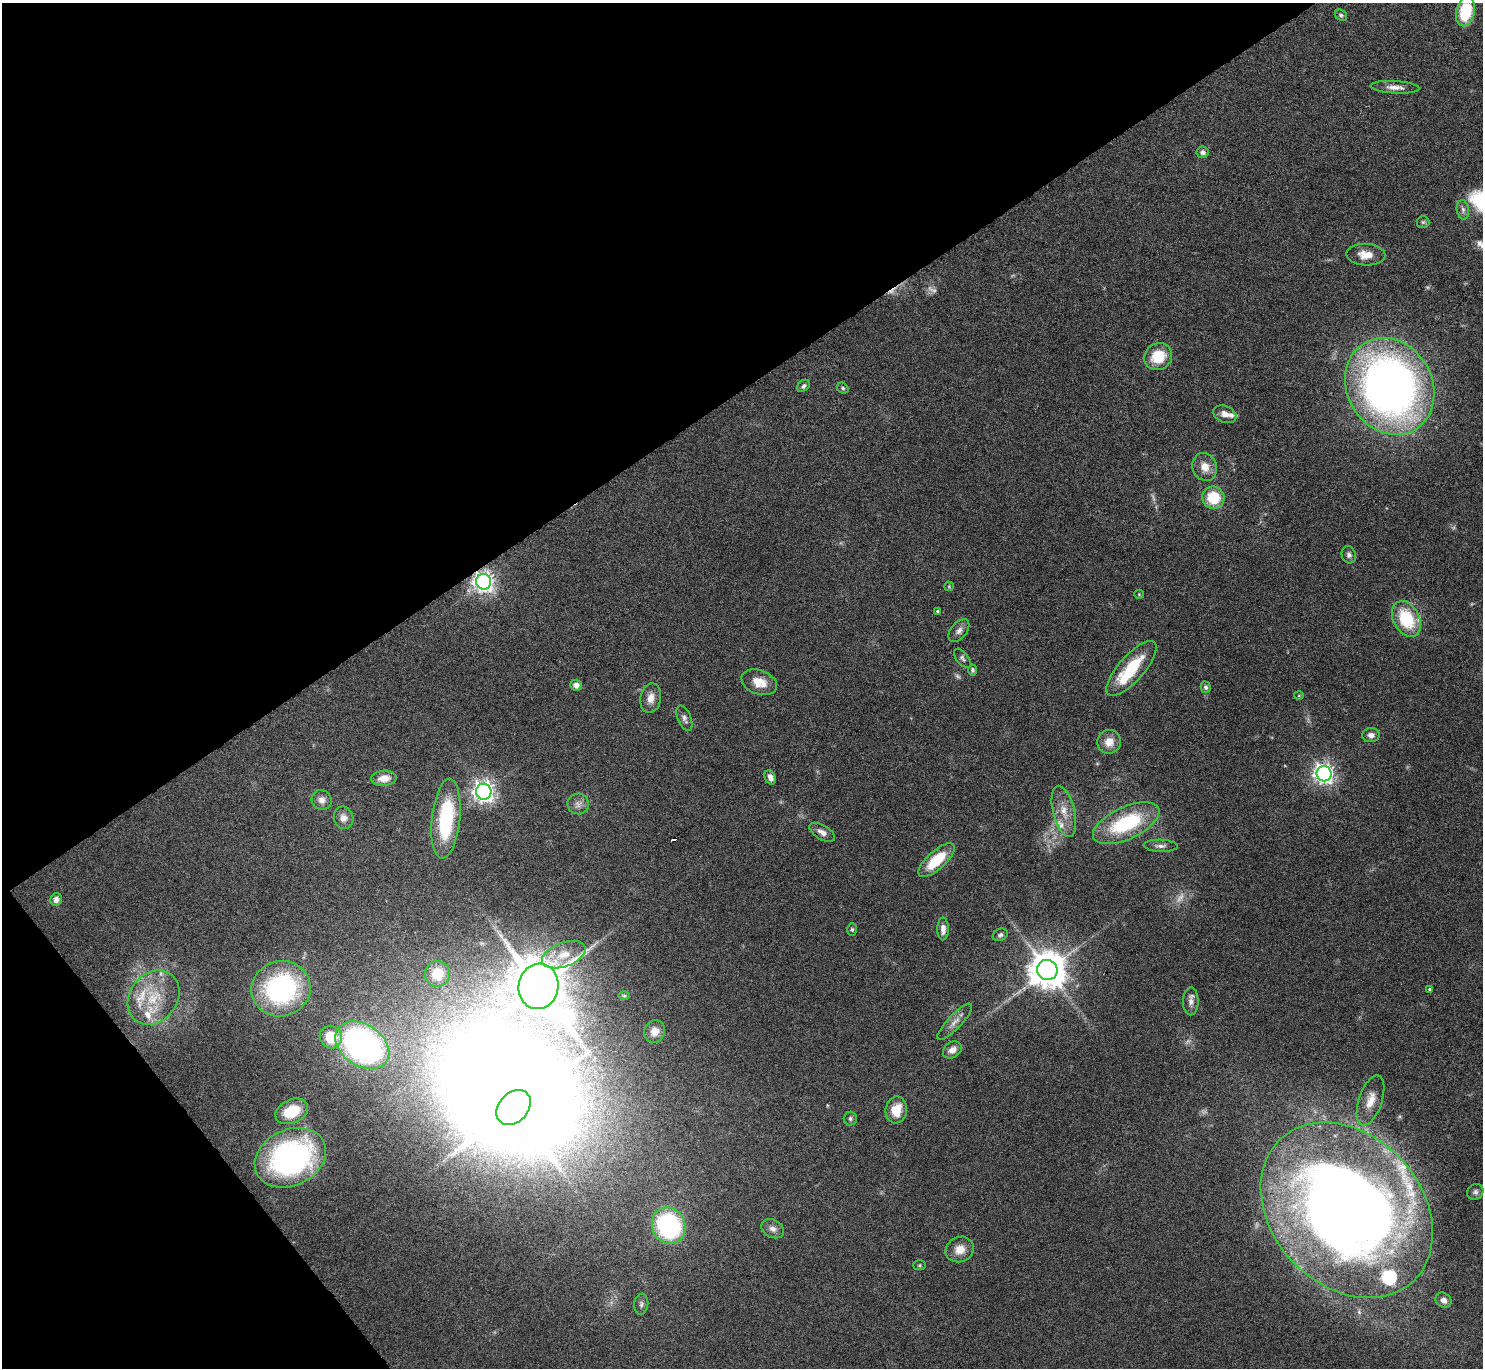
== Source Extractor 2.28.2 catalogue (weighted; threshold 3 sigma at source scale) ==
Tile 5 of 4 x 4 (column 1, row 2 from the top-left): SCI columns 12-1492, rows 2913-4278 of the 5947 x 5942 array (HDU 1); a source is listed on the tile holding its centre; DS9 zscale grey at full resolution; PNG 1485 x 1370 px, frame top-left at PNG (2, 3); each listed source drawn as its Kron ellipse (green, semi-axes under 4 px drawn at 4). Shown black and unused: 34% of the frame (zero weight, under 4 of 8 exposures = <1% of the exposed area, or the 3 px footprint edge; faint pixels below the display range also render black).
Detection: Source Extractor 2.28.2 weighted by HDU 2 'WHT'; one run over the whole footprint, this tile lists its part. Background 0.0651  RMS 0.005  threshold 0.0203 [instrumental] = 3 sigma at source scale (4.09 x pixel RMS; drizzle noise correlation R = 1.36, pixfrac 0.8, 0.05/0.05 arcsec/px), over >= 5 px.
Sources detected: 95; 5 too faint to see at this stretch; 1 inside a brighter object's white glare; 3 cosmic-ray / hot-pixel residue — neither listed nor drawn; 9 inside a brighter listed object's ellipse — not listed separately; the other 77 listed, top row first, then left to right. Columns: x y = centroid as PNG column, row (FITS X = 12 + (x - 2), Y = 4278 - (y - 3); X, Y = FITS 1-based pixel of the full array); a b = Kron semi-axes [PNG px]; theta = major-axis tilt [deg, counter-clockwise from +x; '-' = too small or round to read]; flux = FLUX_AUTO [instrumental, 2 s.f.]
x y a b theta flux
1465 12 15 9 77 23
1341 15 6 5 - 0.84
1395 87 24 6 -4 3.7
1203 152 6 5 - 1.5
1463 210 10 6 -81 1.7
1423 222 6 6 - 0.92
1366 255 19 11 -2 6.8
1158 357 14 13 - 15
803 386 7 5 42 1.2
1390 386 50 42 -59 360
843 388 6 5 - 0.8
1225 414 12 8 -23 3.2
1205 467 14 12 -69 5.6
1213 498 11 11 - 17
1349 555 9 7 -72 1.5
484 582 8 7 - 300
949 586 5 4 - 0.54
1139 594 5 4 - 0.5
938 611 3 3 - 2
1406 619 19 13 -63 23
959 631 13 8 50 2.4
962 658 11 6 -51 1.3
1131 668 34 13 48 23
972 670 5 4 - 0.93
759 682 18 12 -20 8.1
576 685 6 5 - 2.8
1206 687 5 5 - 1.3
1299 696 5 3 - 0.4
651 698 15 10 79 4.4
684 718 13 6 -67 2.1
1371 735 8 7 - 2.5
1109 742 12 11 - 5.7
1324 774 7 7 - 250
770 777 7 5 -64 2.6
384 778 13 7 4 5.1
484 792 8 7 - 310
322 800 10 9 - 3
578 804 11 10 - 2.8
1064 811 26 10 -76 7.7
344 818 11 10 - 3.3
446 819 40 14 84 40
1126 823 36 16 25 39
822 832 14 7 -31 2.8
1161 846 17 6 -2 2.3
936 860 23 9 42 17
56 900 6 5 - 2.2
852 929 6 5 - 0.82
943 929 11 5 89 3
1000 935 8 6 26 1.3
564 955 23 12 20 9.1
1047 970 10 10 - 1300
437 974 13 12 - 11
538 986 23 20 80 3600
281 989 30 27 17 81
1430 989 4 3 - 0.83
624 996 6 4 -1 0.63
154 997 29 23 52 21
1191 1001 14 8 89 2.8
955 1022 24 7 47 3.7
655 1031 11 10 - 4.7
331 1037 11 11 - 13
362 1045 29 20 -34 160
952 1050 10 7 34 3.5
1371 1100 26 11 71 7.8
514 1107 20 14 48 4100
896 1110 13 10 81 8.4
292 1111 17 11 25 16
850 1119 7 6 - 1.1
290 1158 37 28 25 130
1475 1192 8 7 - 1.5
1347 1210 97 75 -47 670
669 1226 19 16 -66 73
773 1229 12 9 -27 2.7
960 1249 14 12 25 5.9
920 1265 6 5 - 0.69
1444 1300 8 7 - 2.5
641 1304 10 7 83 1.5
Overlapping masked pixels (flux is a lower limit): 1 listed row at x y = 484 582
Isophote crosses this tile's border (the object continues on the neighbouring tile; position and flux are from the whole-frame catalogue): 1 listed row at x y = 1465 12